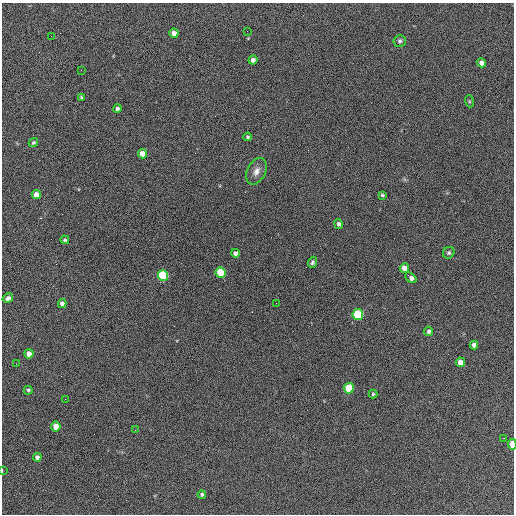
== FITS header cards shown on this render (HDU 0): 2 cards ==
NAXIS1  =                  512 / Axis length
NAXIS2  =                  512 / Axis length

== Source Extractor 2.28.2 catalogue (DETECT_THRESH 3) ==
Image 512 x 512 px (HDU 0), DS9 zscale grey, 1 PNG px = 1 image px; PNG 516 x 516 px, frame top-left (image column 1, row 512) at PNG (2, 3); each listed source drawn as its Kron ellipse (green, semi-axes under 4 px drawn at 4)
Background 612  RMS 27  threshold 79.9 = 3 sigma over >= 5 px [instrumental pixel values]
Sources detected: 45; all 45 listed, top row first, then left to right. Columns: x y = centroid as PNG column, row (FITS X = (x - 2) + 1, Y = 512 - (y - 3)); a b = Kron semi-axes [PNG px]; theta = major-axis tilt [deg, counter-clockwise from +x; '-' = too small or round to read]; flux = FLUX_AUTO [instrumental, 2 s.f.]
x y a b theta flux
247 31 2 2 - 1700
174 33 4 4 - 9500
51 36 3 2 - 1500
400 41 6 6 - 3800
253 60 4 4 - 7100
481 63 4 4 - 10000
81 70 2 2 - 2800
81 97 4 4 - 1800
469 101 6 4 -72 1900
117 108 4 4 - 4000
248 137 4 3 - 2300
33 143 5 4 - 2600
142 154 5 4 - 19000
256 171 14 9 63 13000
36 195 4 4 - 17000
382 195 4 3 - 2400
338 224 5 4 - 4500
65 240 4 4 - 2500
235 253 4 4 - 5900
449 253 6 5 - 3200
312 262 6 4 69 3700
404 268 5 4 - 19000
221 273 5 5 - 76000
163 276 5 5 - 230000
411 278 6 4 -43 7700
8 298 5 4 - 6200
276 303 2 2 - 840
62 304 4 4 - 8300
358 315 5 5 - 170000
429 331 4 4 - 4800
474 345 4 4 - 7600
29 354 4 4 - 14000
460 362 5 4 - 18000
16 364 2 2 - 880
349 388 5 5 - 74000
28 390 4 4 - 2700
373 394 4 4 - 2000
65 399 2 2 - 1000
56 426 5 4 - 24000
135 430 2 2 - 750
504 438 2 2 - 1100
512 444 5 3 - 58000
37 457 4 4 - 6200
2 470 3 2 - 1100
202 494 4 4 - 3100
At the frame edge (FLAGS 8, measured only in part): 2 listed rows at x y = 512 444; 2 470